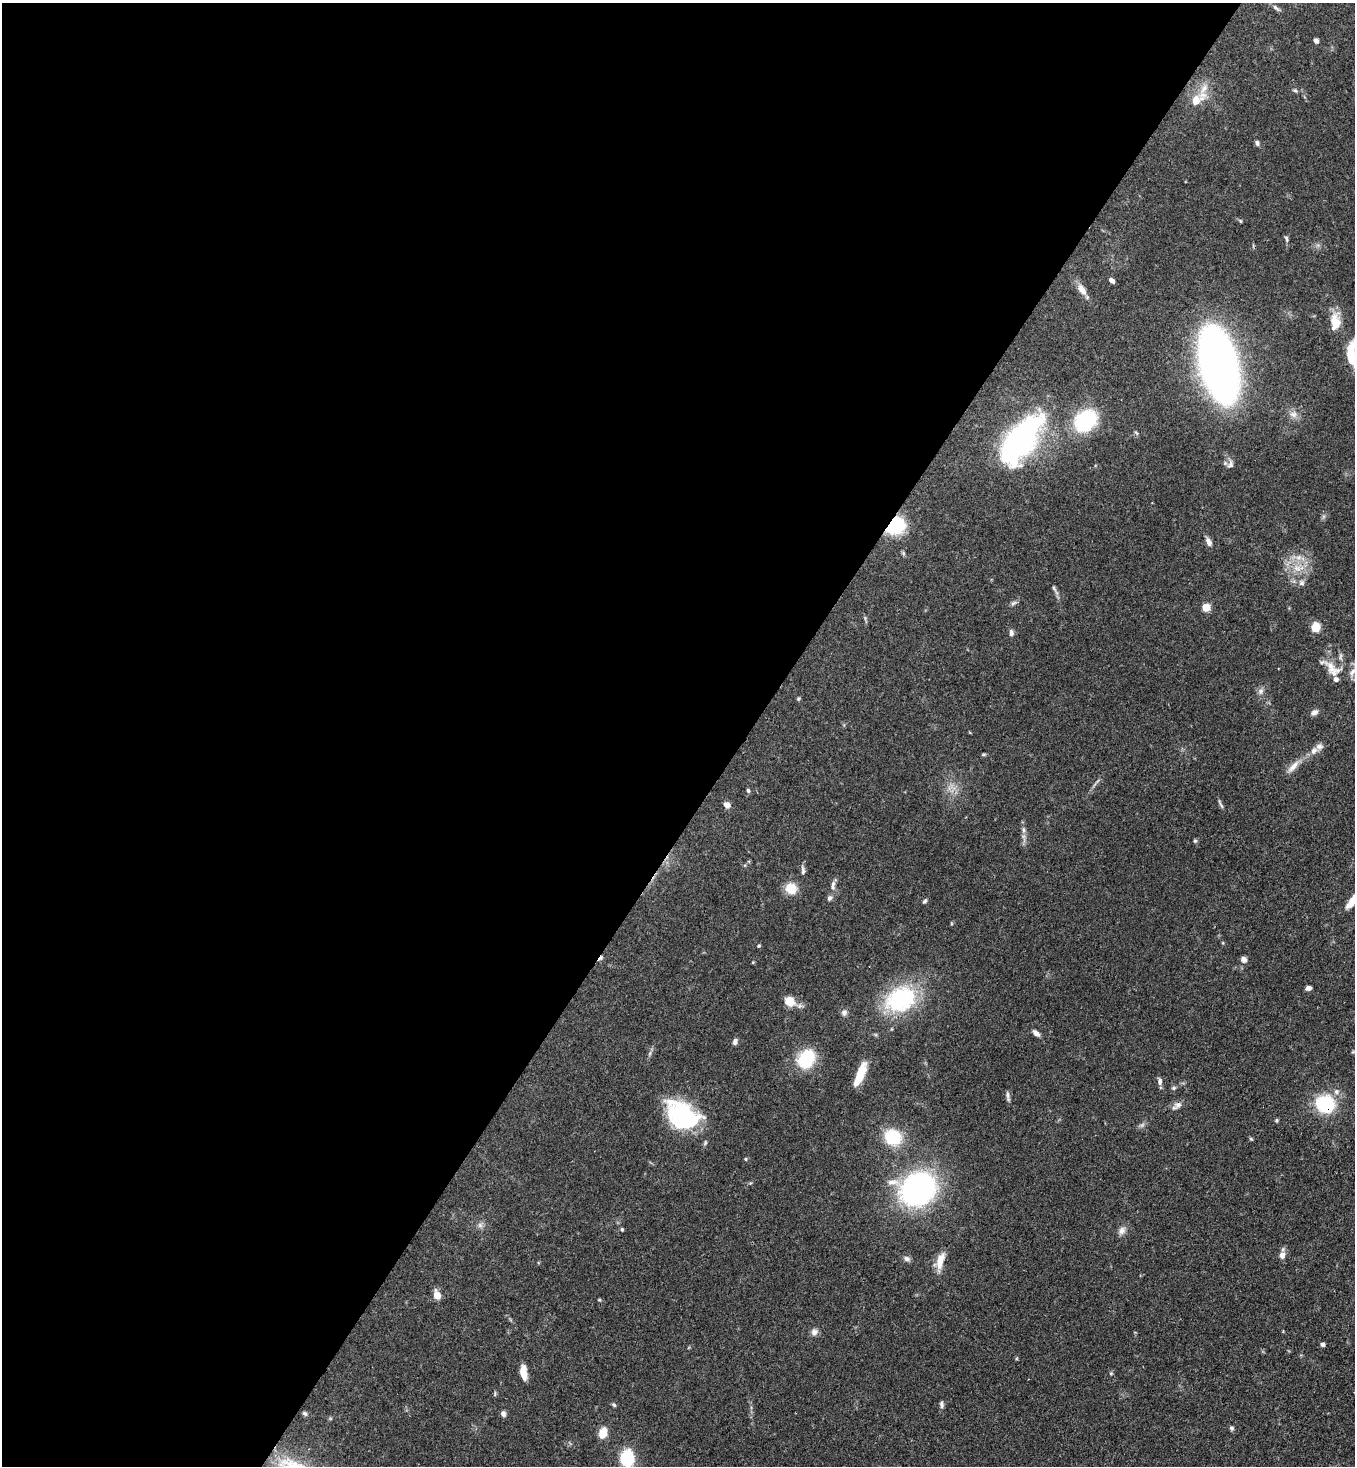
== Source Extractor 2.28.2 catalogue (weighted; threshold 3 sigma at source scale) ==
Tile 5 of 4 x 4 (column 1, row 2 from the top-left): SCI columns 364-1716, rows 2990-4453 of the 5999 x 5977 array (HDU 1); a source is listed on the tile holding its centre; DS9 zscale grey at full resolution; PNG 1357 x 1468 px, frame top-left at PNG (2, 3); no overlay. Shown black and unused: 55% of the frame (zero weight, under 3 of 4 exposures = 7% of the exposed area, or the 3 px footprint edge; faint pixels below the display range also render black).
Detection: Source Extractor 2.28.2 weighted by HDU 2 'WHT'; one run over the whole footprint, this tile lists its part. Background 0.0905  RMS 0.0038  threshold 0.017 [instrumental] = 3 sigma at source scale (4.5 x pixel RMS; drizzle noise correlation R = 1.50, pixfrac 1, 0.05/0.05 arcsec/px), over >= 5 px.
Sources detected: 98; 2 too faint to see at this stretch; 1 inside a brighter object's white glare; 1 cosmic-ray / hot-pixel residue — not listed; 4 inside a brighter listed object's ellipse — not listed separately; the other 90 listed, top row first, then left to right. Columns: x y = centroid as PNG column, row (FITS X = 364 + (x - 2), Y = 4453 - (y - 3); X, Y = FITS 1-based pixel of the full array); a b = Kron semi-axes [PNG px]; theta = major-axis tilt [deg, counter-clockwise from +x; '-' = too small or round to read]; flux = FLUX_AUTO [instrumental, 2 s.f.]
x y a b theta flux
1276 8 12 5 -44 1.3
1316 41 5 5 - 1.3
1295 91 6 4 -28 0.57
1197 100 22 10 35 6.8
1257 143 6 5 - 1
1240 221 5 4 - 0.45
1286 239 9 4 -78 0.84
1112 280 6 4 -40 1.3
1082 290 17 9 -57 3.4
1335 322 21 12 88 6.8
1351 355 28 11 -90 14
1219 365 45 21 -76 350
1293 414 11 9 -16 2.4
1085 421 23 17 45 31
1136 433 8 3 -45 0.47
1021 439 49 21 54 97
1230 464 13 8 79 1.8
894 525 13 11 31 30
1209 542 9 6 -66 2.1
1298 557 10 8 -9 2.8
1297 568 12 9 -23 3.8
1302 583 9 7 55 1.3
1054 588 11 5 -67 0.99
1013 603 9 5 27 0.94
1206 607 5 5 - 13
1316 627 6 6 - 10
1011 633 9 6 -85 1.1
1331 667 28 12 -36 6.1
1352 672 12 7 51 2
1261 691 9 8 - 1.4
798 699 5 4 - 0.46
1314 712 9 7 25 1.4
1314 751 11 8 59 2.2
984 754 6 4 6 0.5
1293 766 21 7 48 3.4
748 791 6 4 -84 0.65
1221 804 14 3 -62 0.82
727 805 7 6 - 2.2
1024 830 8 5 -75 1.1
1195 841 6 5 - 0.53
803 870 13 5 -84 1.2
833 884 8 5 76 1.1
791 888 14 13 - 6.1
829 898 8 6 64 1.1
925 901 7 4 51 0.67
1353 901 20 6 54 5.5
759 946 5 4 - 0.43
1244 959 8 7 - 1.5
1308 988 5 4 - 1.4
900 999 34 26 28 37
789 1001 14 12 -30 4.5
844 1012 9 8 - 1.3
1036 1033 11 6 -41 1.6
735 1041 8 6 80 1.1
1354 1052 9 4 0 0.67
650 1053 7 4 72 0.73
806 1059 16 13 53 22
858 1079 29 8 73 6.6
1160 1081 10 6 -84 1.3
1174 1088 6 5 - 0.67
1336 1092 7 7 - 1.5
1008 1096 13 5 -82 1.1
1325 1104 15 13 -16 28
1177 1105 15 7 39 2
682 1116 28 20 -34 54
1276 1120 5 4 - 0.52
893 1137 18 15 -35 15
1251 1139 5 4 - 0.44
746 1159 5 4 - 0.42
918 1189 23 20 17 140
480 1225 7 7 - 1.2
622 1229 5 4 - 0.46
1122 1230 11 9 62 2
1282 1255 10 8 88 2.1
907 1259 9 7 -29 1.3
940 1261 22 9 71 5.1
437 1295 10 7 -73 3.3
599 1300 5 3 - 0.36
814 1332 9 8 - 1.6
1322 1344 5 5 - 0.89
523 1372 14 6 -82 5.1
1111 1373 5 5 - 0.48
495 1394 8 4 82 0.47
941 1404 9 5 -89 1
614 1405 6 4 -55 0.61
305 1413 7 5 -39 0.7
503 1413 7 6 - 1.3
1231 1428 6 5 - 0.91
603 1433 10 7 68 6.4
627 1458 12 10 76 25
Overlapping masked pixels (flux is a lower limit): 2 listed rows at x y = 894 525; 1325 1104
Isophote crosses this tile's border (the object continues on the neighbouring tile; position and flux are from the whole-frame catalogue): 4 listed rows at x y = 1351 355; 1353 901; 1354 1052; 627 1458